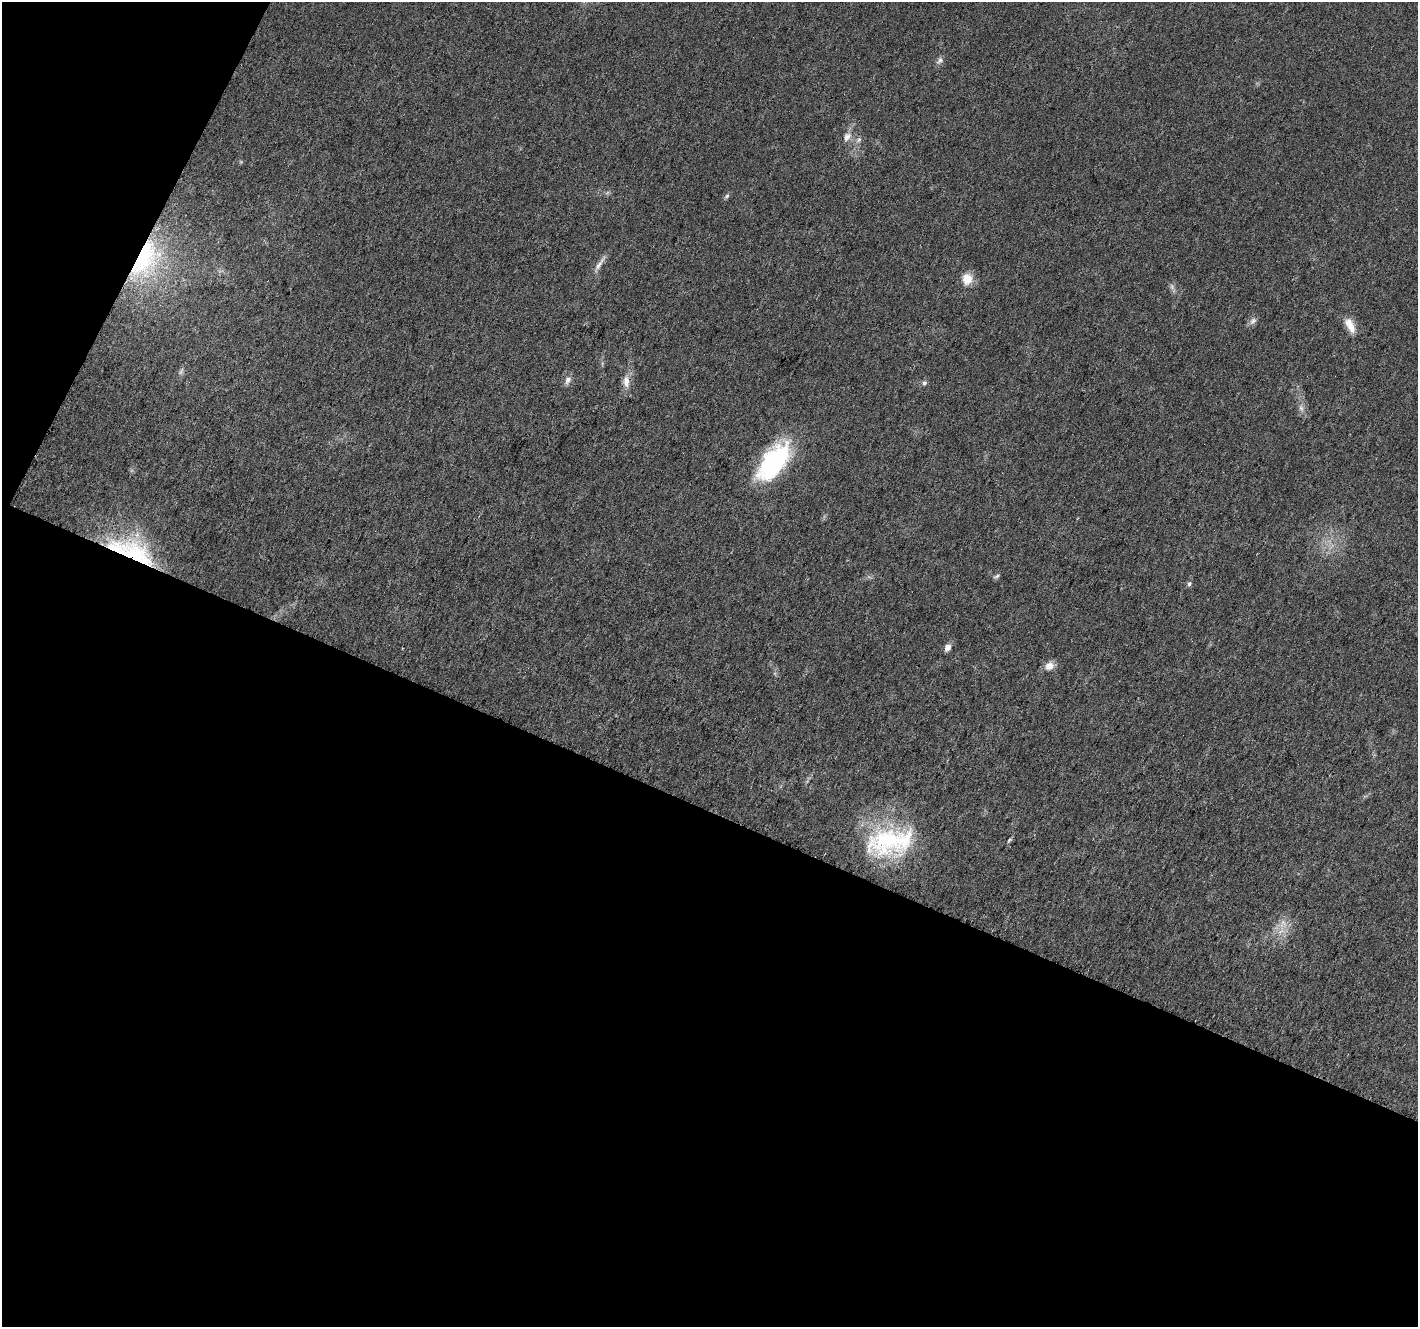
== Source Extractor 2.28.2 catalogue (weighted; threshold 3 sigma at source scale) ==
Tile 3 of 2 x 2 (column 1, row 2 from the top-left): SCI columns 7-1422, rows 133-1457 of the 2845 x 2896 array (HDU 1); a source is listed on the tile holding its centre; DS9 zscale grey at full resolution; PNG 1420 x 1329 px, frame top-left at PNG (2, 2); no overlay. Shown black and unused: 43% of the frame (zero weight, under 3 of 6 exposures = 1% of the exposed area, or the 3 px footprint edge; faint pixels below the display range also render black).
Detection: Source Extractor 2.28.2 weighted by HDU 2 'WHT'; one run over the whole footprint, this tile lists its part. Background 0.0271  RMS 0.0048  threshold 0.0197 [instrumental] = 3 sigma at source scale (4.09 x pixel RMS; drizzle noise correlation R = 1.36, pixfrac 0.8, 0.0396/0.0396 arcsec/px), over >= 5 px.
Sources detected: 26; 2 inside a brighter listed object's ellipse — not listed separately; the other 24 listed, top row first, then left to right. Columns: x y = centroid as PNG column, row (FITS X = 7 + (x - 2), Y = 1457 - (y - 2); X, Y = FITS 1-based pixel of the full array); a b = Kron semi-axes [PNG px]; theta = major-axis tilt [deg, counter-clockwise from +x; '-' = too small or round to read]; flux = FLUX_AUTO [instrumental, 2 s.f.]
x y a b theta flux
940 60 10 6 60 1.6
847 137 14 9 58 3.2
859 140 8 5 68 1.2
727 196 6 5 - 0.9
145 259 57 30 61 56
600 263 27 5 56 3.2
967 279 14 12 -89 6.4
1172 287 9 6 -65 1.5
1253 321 11 8 46 1.8
1350 325 22 9 -62 5.4
181 371 12 3 65 0.93
568 380 12 7 62 2.3
626 381 17 9 -86 4.5
924 383 7 6 - 1.1
1301 408 10 6 -70 2
774 462 47 22 52 56
137 556 58 32 -43 54
997 576 10 4 24 0.89
1189 584 6 5 - 1.1
948 647 6 5 - 4.3
1049 666 11 9 25 4
887 840 54 43 20 52
1009 840 7 3 54 0.72
1283 923 14 7 -57 3.6
Overlapping masked pixels (flux is a lower limit): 2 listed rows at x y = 145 259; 137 556